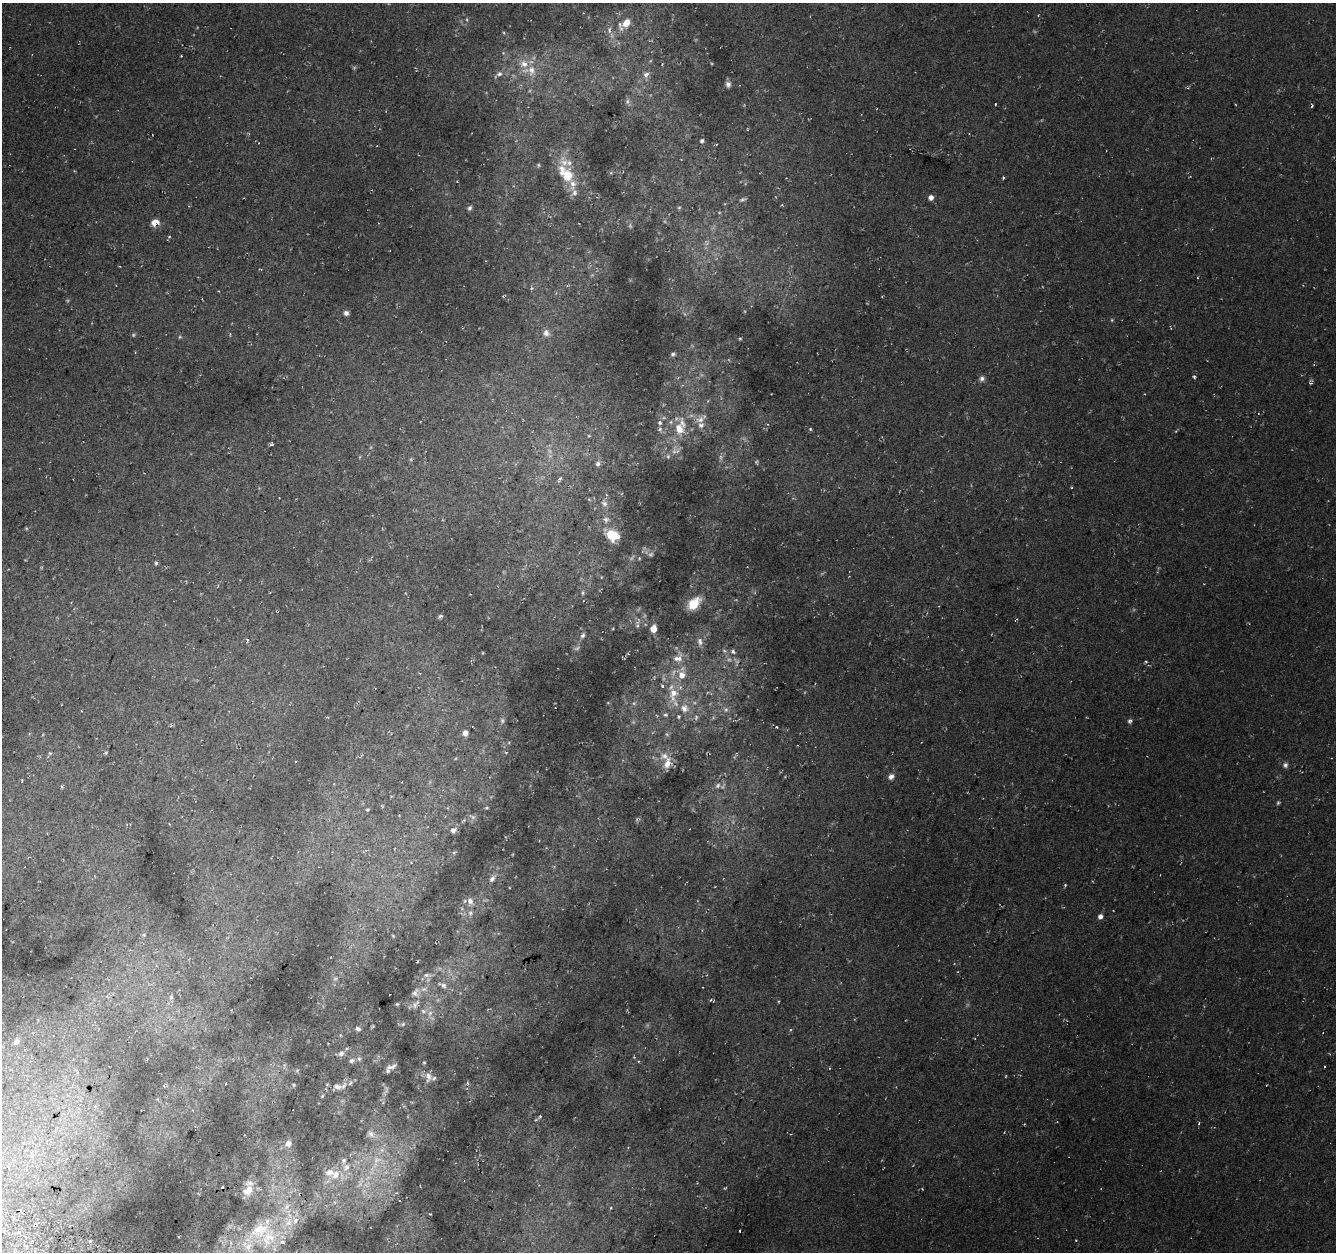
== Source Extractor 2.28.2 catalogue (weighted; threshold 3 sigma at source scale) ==
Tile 7 of 4 x 4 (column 3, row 2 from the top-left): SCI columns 2672-4005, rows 2783-4032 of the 5381 x 5612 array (HDU 1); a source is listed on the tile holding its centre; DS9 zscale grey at full resolution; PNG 1338 x 1254 px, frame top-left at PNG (2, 3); no overlay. Shown black and unused: <1% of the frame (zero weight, under 2 of 3 exposures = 2% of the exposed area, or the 3 px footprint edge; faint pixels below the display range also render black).
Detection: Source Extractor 2.28.2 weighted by HDU 2 'WHT'; one run over the whole footprint, this tile lists its part. Background 0.0367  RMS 0.011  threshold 0.0474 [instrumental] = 3 sigma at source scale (4.5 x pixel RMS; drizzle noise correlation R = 1.50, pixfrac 1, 0.0396/0.0396 arcsec/px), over >= 5 px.
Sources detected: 178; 18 too faint to see at this stretch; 3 cosmic-ray / hot-pixel residue — not listed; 16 inside a brighter listed object's ellipse — not listed separately; the other 141 listed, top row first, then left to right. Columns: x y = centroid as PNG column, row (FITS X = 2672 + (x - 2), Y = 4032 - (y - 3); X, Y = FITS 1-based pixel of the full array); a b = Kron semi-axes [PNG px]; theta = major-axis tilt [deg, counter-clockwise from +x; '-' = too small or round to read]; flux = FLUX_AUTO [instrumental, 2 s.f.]
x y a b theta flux
1038 15 2 2 - 0.71
467 20 5 3 - 1.3
626 23 17 8 50 16
504 33 5 3 - 1.1
181 56 2 2 - 1
662 64 3 3 - 1
531 70 15 11 89 14
499 74 14 6 35 5.2
646 74 9 6 41 4.7
728 84 7 6 - 4.2
1188 88 4 3 - 1.2
627 101 7 5 49 2.5
995 104 3 2 - 1.2
1312 106 4 3 - 1.3
702 141 5 4 - 2.6
538 165 5 4 - 1.3
566 174 21 12 -50 35
1003 178 4 3 - 1.1
574 193 9 7 -79 5
931 197 5 5 - 5.6
470 208 6 5 - 2.4
679 208 6 4 2 1.2
155 222 8 6 33 11
169 237 4 3 - 0.98
261 269 5 2 - 0.9
531 288 5 4 - 1.5
346 313 6 6 - 4
1112 320 5 4 - 1.2
546 333 10 9 - 5.7
740 338 5 4 - 1.3
673 354 5 4 - 2.3
1194 376 4 3 - 1.7
982 378 8 7 - 3.5
700 419 13 9 26 8.9
660 423 6 5 - 2.8
660 429 7 6 - 2.8
679 429 18 13 -75 21
810 429 5 4 - 1.2
589 436 5 3 - 1.1
272 444 4 4 - 1.5
668 456 7 6 - 2.8
598 464 7 6 - 3.8
560 478 7 4 60 1.9
604 503 10 8 -44 5.6
606 520 10 9 - 5.9
26 528 6 3 -19 1.1
613 535 16 12 -27 26
639 558 5 3 - 1.2
156 563 5 4 - 1.8
583 593 6 4 83 1.8
470 594 2 2 - 0.7
694 604 13 8 46 29
440 616 6 4 32 2
1016 619 5 2 - 0.97
637 626 6 6 - 2.3
653 629 5 5 - 15
583 635 7 5 45 2.7
247 640 5 3 - 1.5
700 642 12 8 -73 5.6
733 651 7 5 -31 2.6
678 658 15 8 1 8.7
1146 661 4 3 - 1.1
682 675 10 9 - 11
662 686 4 4 - 2
673 694 21 12 80 22
634 703 6 4 72 1.8
684 708 13 11 -64 12
726 710 8 6 -90 3.5
665 715 7 6 - 2.3
502 720 8 5 -75 2.4
1130 721 6 6 - 2.4
776 727 3 2 - 1.7
465 733 6 5 - 5.2
667 734 7 5 -44 1.9
50 753 5 5 - 1.5
667 763 16 9 71 12
1285 765 7 7 - 3.3
891 777 8 7 - 4.8
717 786 8 7 - 4.2
62 787 4 3 - 1.5
487 808 5 4 - 1.2
367 810 5 4 - 1.4
473 817 8 6 -16 3
453 830 5 5 - 4.8
492 879 10 6 51 4.7
1065 885 5 3 - 1.2
470 901 11 7 -77 5.7
470 913 7 6 - 3.1
1100 916 6 5 - 4.3
144 935 6 5 - 1.8
393 936 5 4 - 1.2
157 951 6 3 18 1.3
427 975 11 5 0 3.7
443 985 7 7 - 3.8
415 993 14 9 59 7.6
171 997 7 6 - 2.7
711 1000 5 4 - 1.7
778 1001 4 3 - 0.92
397 1004 4 4 - 1.2
415 1005 9 7 82 4.5
423 1011 7 6 - 3.2
430 1013 7 6 - 3.8
403 1024 6 4 45 1.5
358 1029 7 5 -25 2.9
790 1030 4 3 - 1.1
16 1042 9 8 - 4.5
341 1053 8 6 42 4.3
359 1059 7 5 -68 2.4
352 1061 8 6 43 3
638 1061 4 3 - 1
424 1062 4 3 - 1.2
389 1067 10 7 34 4.3
1324 1067 2 2 - 1
297 1070 5 5 - 1.5
77 1071 7 4 -48 2.5
428 1077 14 9 -86 7.4
350 1083 7 5 47 2.3
468 1083 5 3 - 1.3
294 1085 5 4 - 1.3
337 1087 13 7 -10 6.6
322 1096 5 3 - 1.1
95 1107 5 4 - 3.3
1199 1123 4 3 - 1
371 1134 12 8 -40 6.7
288 1143 8 7 - 5.9
32 1155 6 6 - 2.4
377 1160 16 10 29 16
346 1167 11 8 55 8.6
336 1175 13 10 51 13
248 1190 16 11 45 14
300 1194 3 3 - 3.1
287 1206 10 7 74 5.2
611 1208 4 3 - 2.1
430 1214 3 3 - 0.79
295 1220 8 7 - 4.7
259 1230 32 20 26 47
739 1231 3 2 - 1.2
19 1232 3 2 - 1.5
179 1237 3 2 - 1.6
1076 1240 2 2 - 0.76
283 1242 5 4 - 2.5
Overlapping masked pixels (flux is a lower limit): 2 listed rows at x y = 155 222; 300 1194
Unlisted compact peaks at least as high as the median listed source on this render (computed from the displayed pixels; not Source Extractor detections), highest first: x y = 540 1116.